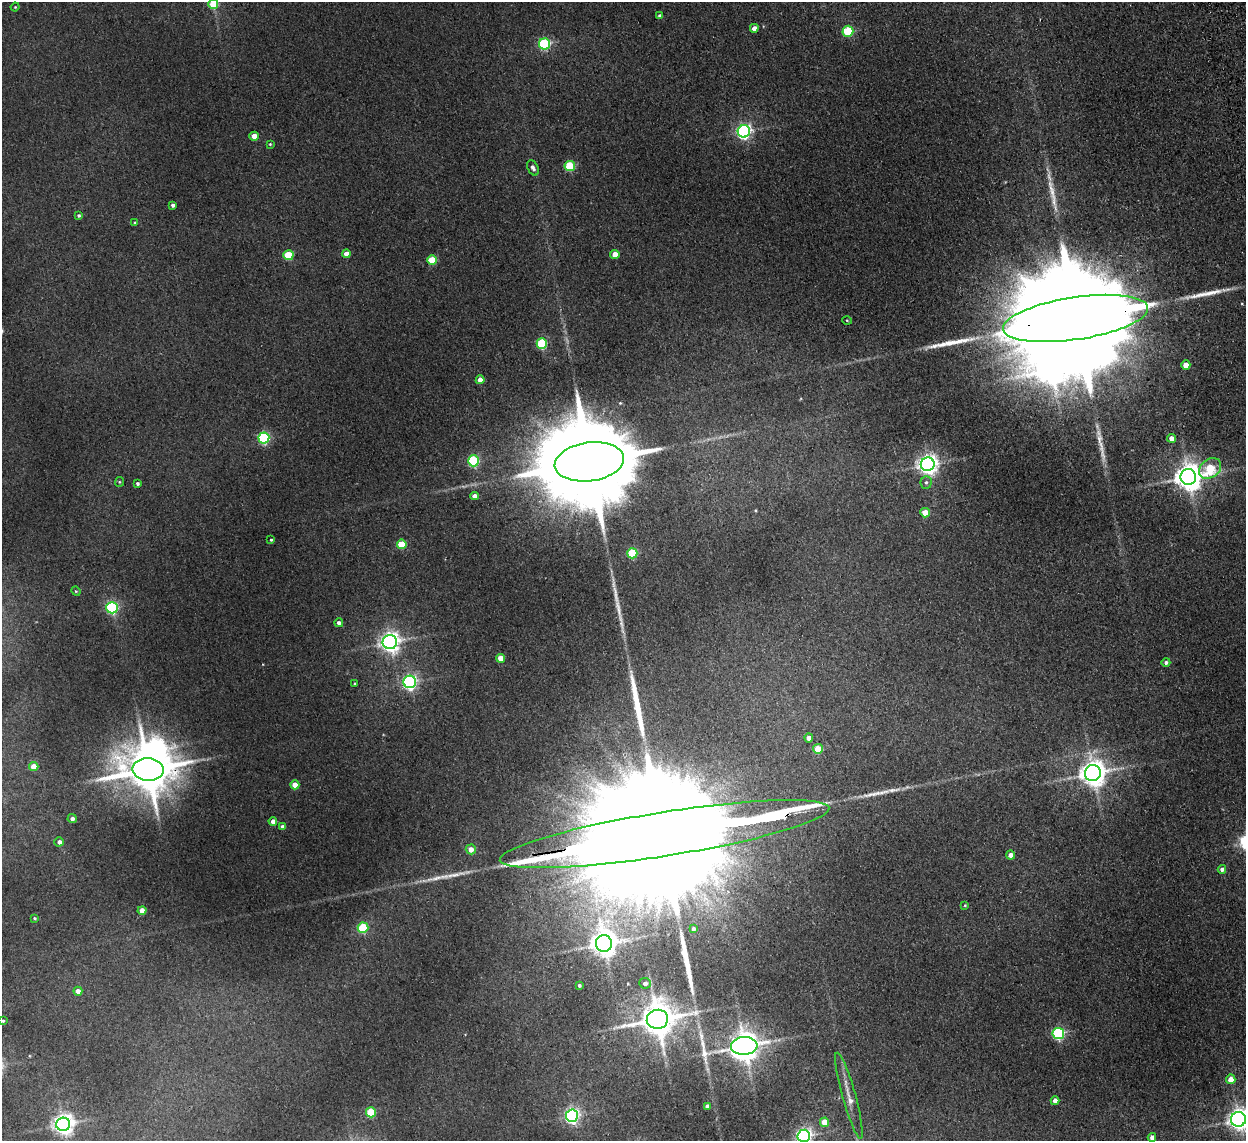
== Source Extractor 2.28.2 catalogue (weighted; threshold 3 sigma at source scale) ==
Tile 10 of 4 x 4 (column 2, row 3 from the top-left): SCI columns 1297-2540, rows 1293-2431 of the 5079 x 4977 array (HDU 1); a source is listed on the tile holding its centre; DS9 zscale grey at full resolution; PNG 1248 x 1143 px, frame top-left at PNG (2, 2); each listed source drawn as its Kron ellipse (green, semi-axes under 4 px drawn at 4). Shown black and unused: <1% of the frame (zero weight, under 2 of 3 exposures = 3% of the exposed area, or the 3 px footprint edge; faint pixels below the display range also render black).
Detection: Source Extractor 2.28.2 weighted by HDU 2 'WHT'; one run over the whole footprint, this tile lists its part. Background 0.072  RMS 0.01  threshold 0.0452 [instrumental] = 3 sigma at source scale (4.5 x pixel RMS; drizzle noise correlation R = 1.50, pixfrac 1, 0.05/0.05 arcsec/px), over >= 5 px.
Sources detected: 94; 3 inside a brighter object's white glare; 7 long thin detections or spike segments (spike, bleed or trail) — neither listed nor drawn; the other 84 listed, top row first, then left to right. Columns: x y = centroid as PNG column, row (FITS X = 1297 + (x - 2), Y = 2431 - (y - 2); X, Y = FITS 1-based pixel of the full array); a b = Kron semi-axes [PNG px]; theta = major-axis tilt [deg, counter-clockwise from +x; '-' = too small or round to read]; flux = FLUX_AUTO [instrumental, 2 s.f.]
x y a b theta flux
213 4 5 5 - 28
15 7 4 4 - 0.93
660 16 4 4 - 4
754 28 4 4 - 5.8
848 31 5 5 - 57
544 44 5 5 - 120
744 131 6 6 - 300
254 136 4 4 - 13
270 144 3 3 - 0.98
570 166 5 5 - 55
533 168 8 5 -64 3.2
173 205 4 4 - 3.1
79 215 4 4 - 1.8
135 223 4 3 - 1.3
347 254 4 4 - 9.1
615 254 4 4 - 12
288 255 5 5 - 42
432 260 5 5 - 33
1075 318 73 21 8 85000
847 320 5 3 - 0.87
542 344 5 5 - 78
1186 365 4 4 - 15
480 380 4 4 - 8.7
264 438 5 5 - 130
1172 438 4 4 - 9.1
473 461 5 5 - 120
589 462 35 19 7 31000
928 464 7 7 - 660
1210 468 12 9 38 44
1188 477 8 8 - 1500
119 482 5 4 - 1.1
926 482 6 5 - 2.2
137 483 4 4 - 2.1
475 496 4 4 - 5.8
925 513 5 4 - 16
271 540 4 3 - 1.3
402 544 5 5 - 30
632 553 5 5 - 58
76 591 5 4 - 1.2
112 608 6 5 - 150
339 623 4 4 - 3.4
390 642 7 7 - 660
501 658 4 4 - 14
1166 662 4 4 - 2.5
410 682 6 6 - 250
355 684 4 4 - 1.1
809 738 4 4 - 6.7
818 749 5 5 - 25
34 766 4 4 - 13
148 770 15 11 -3 5200
1093 773 8 8 - 1300
295 785 4 4 - 13
72 819 4 4 - 3.5
273 821 4 4 - 5.8
283 827 4 4 - 5.1
665 834 167 22 9 190000
59 842 4 4 - 3.8
471 849 5 5 - 8.6
1010 855 4 4 - 5.9
1222 869 4 4 - 4.1
965 905 4 3 - 0.9
142 910 4 4 - 8.5
35 918 3 3 - 1.2
363 928 5 5 - 61
693 929 4 3 - 2.5
604 943 8 8 - 1300
645 983 5 5 - 4.3
579 985 3 3 - 1.9
78 991 4 4 - 6.5
657 1019 11 9 13 2800
3 1021 3 3 - 1.2
1058 1033 6 5 - 140
744 1046 13 9 3 1700
1231 1079 5 4 - 14
849 1096 45 6 -75 11
1055 1101 4 4 - 7.2
707 1106 4 4 - 6.1
371 1112 5 5 - 44
572 1116 6 6 - 310
1238 1119 7 7 - 760
824 1122 4 4 - 15
63 1124 7 6 - 720
804 1136 6 6 - 350
1152 1137 4 4 - 4.9
Overlapping masked pixels (flux is a lower limit): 3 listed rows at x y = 1075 318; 148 770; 665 834
Isophote crosses this tile's border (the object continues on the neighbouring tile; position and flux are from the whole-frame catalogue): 3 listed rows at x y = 213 4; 1238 1119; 804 1136